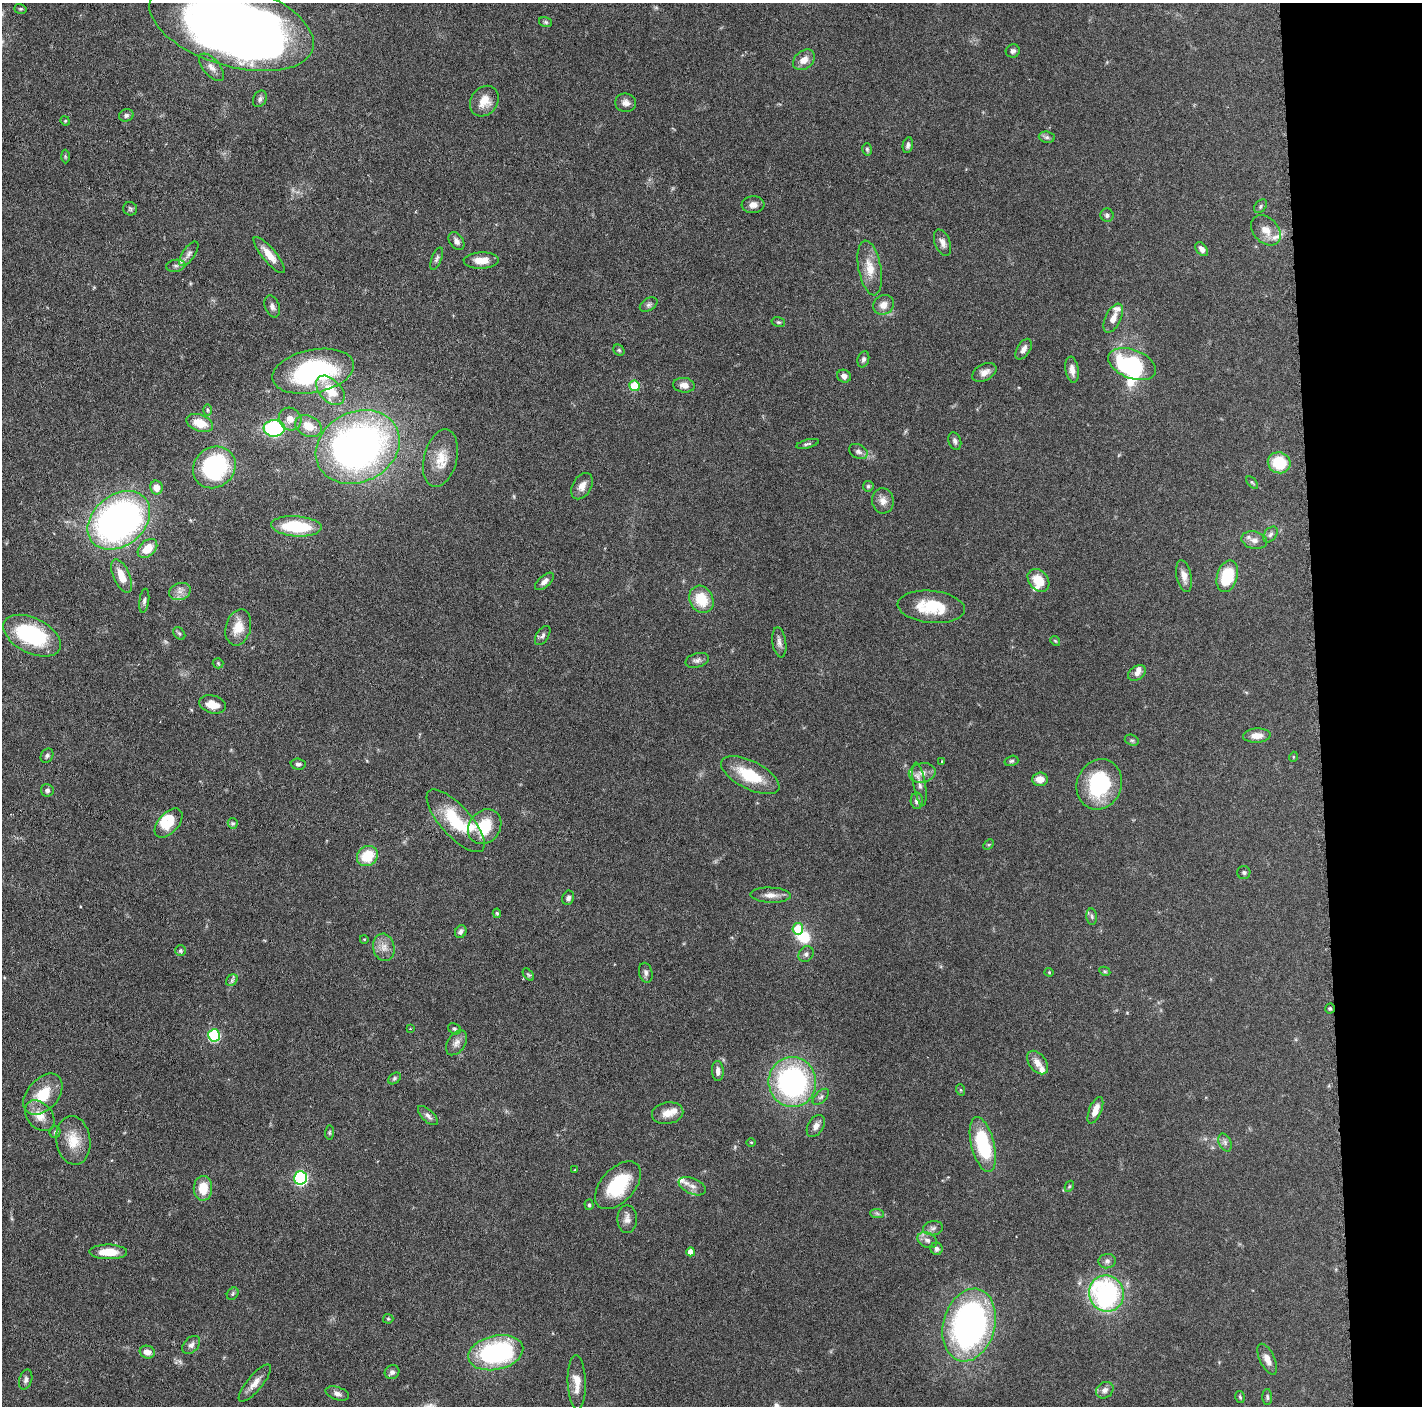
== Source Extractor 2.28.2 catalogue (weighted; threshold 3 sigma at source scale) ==
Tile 6 of 3 x 3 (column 3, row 2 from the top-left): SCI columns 2846-4265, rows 1417-2820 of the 4271 x 4239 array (HDU 1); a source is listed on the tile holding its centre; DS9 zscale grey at full resolution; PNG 1424 x 1408 px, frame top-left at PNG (2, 3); each listed source drawn as its Kron ellipse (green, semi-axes under 4 px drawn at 4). Shown black and unused: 7% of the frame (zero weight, under 3 of 6 exposures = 1% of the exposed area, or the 3 px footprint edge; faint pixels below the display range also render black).
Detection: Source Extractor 2.28.2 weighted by HDU 2 'WHT'; one run over the whole footprint, this tile lists its part. Background 0.0477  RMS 0.0026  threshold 0.0107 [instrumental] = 3 sigma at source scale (4.09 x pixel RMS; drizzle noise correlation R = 1.36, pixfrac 0.8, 0.05/0.05 arcsec/px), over >= 5 px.
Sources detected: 193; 5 inside a brighter object's white glare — neither listed nor drawn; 12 inside a brighter listed object's ellipse — not listed separately; the other 176 listed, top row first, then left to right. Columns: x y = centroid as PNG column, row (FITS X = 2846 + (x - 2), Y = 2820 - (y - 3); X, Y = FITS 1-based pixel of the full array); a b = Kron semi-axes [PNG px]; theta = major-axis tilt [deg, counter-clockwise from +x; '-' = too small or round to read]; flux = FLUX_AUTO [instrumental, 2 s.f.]
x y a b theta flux
20 9 6 4 -18 0.32
545 22 6 5 - 0.4
231 25 85 41 -17 310
1013 51 7 6 - 0.71
804 60 12 9 39 2.4
211 67 16 8 -49 1.7
260 99 9 6 62 0.69
484 101 16 13 53 3.5
626 103 10 9 - 1.4
126 115 7 6 - 0.65
65 121 5 4 - 0.29
1047 137 8 5 -7 0.62
908 145 8 5 78 0.68
867 149 6 4 -74 0.4
65 156 7 3 -89 0.3
753 205 11 8 4 1.6
1260 206 8 5 45 0.48
130 209 7 6 - 0.47
1107 215 7 6 - 0.64
1266 230 17 12 -46 2.8
456 241 10 6 -55 1.1
942 243 14 7 -68 1.4
1202 249 8 5 -51 1.1
189 254 14 6 55 1.1
269 255 23 7 -50 3
437 259 12 5 69 0.67
481 260 17 8 1 2.8
176 266 9 6 9 0.72
870 268 27 11 -79 4.5
649 305 9 6 30 0.73
883 305 11 9 35 2
272 306 11 7 -70 1
1113 318 15 7 65 2.1
778 322 7 5 -14 0.41
1024 349 11 6 58 1.2
619 350 6 5 - 0.35
863 359 8 5 73 0.65
1132 364 25 14 -21 15
1072 370 13 6 -81 1.7
313 371 41 21 11 41
984 372 13 8 27 1.8
844 376 7 6 - 1.2
684 385 11 7 -6 1.6
634 386 5 5 - 9.2
330 390 17 11 -47 5.8
207 410 6 4 -89 0.32
290 419 12 11 - 2.1
200 423 14 8 -19 4
308 426 14 10 -27 3.4
274 428 11 8 2 27
955 441 9 6 -72 0.81
807 444 11 3 15 0.51
358 447 43 35 27 110
858 451 10 7 -27 0.86
440 458 29 16 75 5.7
1279 463 11 10 - 8.3
214 467 22 19 39 30
1252 482 7 4 -47 0.32
582 486 14 9 60 1.9
868 486 5 5 - 0.41
156 488 7 6 - 2.1
883 501 13 10 -83 1.8
119 520 34 25 38 110
296 526 25 10 -4 12
1270 534 9 6 50 0.74
1254 540 13 8 -12 1.7
147 548 11 7 44 4.3
122 576 18 8 -66 3.8
1184 576 16 7 -78 1.8
1227 576 16 10 74 10
1038 580 12 9 -49 4.8
544 581 11 5 42 1.2
180 592 11 8 20 1.4
701 599 14 11 -62 6.4
144 601 12 5 82 0.68
931 607 33 16 -6 9.3
238 627 18 12 75 4.2
179 634 7 5 -49 0.42
32 636 31 17 -26 24
543 636 11 6 57 0.69
1055 641 5 4 - 0.28
779 642 15 7 -81 1.2
697 660 12 7 15 0.91
218 663 5 5 - 0.3
1137 673 9 7 33 1.1
212 704 14 9 -17 3.2
1257 735 14 7 4 2.3
1132 740 7 5 -19 0.45
47 756 7 6 - 0.55
1293 757 5 3 - 0.2
942 761 3 3 - 0.29
1011 761 7 5 16 0.44
298 764 7 5 -4 0.7
922 773 13 9 12 1.9
750 775 32 14 -26 9.8
1040 779 8 6 4 2.7
920 784 22 6 -80 1.8
1099 784 26 22 68 20
47 790 6 6 - 0.86
917 801 8 6 -86 1.1
456 821 40 15 -48 12
168 823 17 10 49 4.1
233 823 5 5 - 0.43
485 827 18 15 51 9
989 845 6 4 45 0.31
367 856 11 9 36 7.1
1244 872 7 6 - 0.49
771 895 20 7 -2 1.9
568 898 7 6 - 0.84
497 913 5 4 - 0.32
1092 917 8 5 -83 0.54
798 929 5 5 - 6.8
461 932 7 5 60 0.72
364 939 4 3 - 0.17
384 947 14 10 -78 2.2
181 951 5 5 - 0.45
806 954 8 7 - 0.71
1105 971 6 4 -28 0.31
1049 972 4 4 - 0.26
646 973 10 6 -76 0.86
528 975 7 4 -50 0.35
232 980 6 5 - 0.55
1330 1008 5 4 - 0.37
410 1029 4 2 - 0.16
455 1029 6 5 - 0.44
214 1035 6 6 - 18
456 1043 14 8 57 1.5
1037 1062 13 8 -53 1.9
718 1071 10 5 -86 1.2
394 1078 7 5 40 0.44
792 1082 25 24 - 49
961 1090 6 3 -70 0.25
43 1094 24 15 48 7.2
821 1097 10 5 44 0.66
1095 1110 14 6 67 2.5
668 1113 16 11 11 2.6
40 1116 17 12 -49 3
428 1116 12 6 -44 1
816 1126 12 7 59 1.5
55 1132 5 5 - 0.39
329 1133 7 4 84 0.39
73 1140 24 17 -82 5.3
751 1142 5 3 - 0.22
1225 1142 9 6 -64 0.81
983 1145 28 11 -76 17
575 1170 3 3 - 0.18
301 1178 7 6 - 32
618 1185 28 16 48 13
692 1186 14 8 -24 1.6
1069 1186 6 4 60 0.32
203 1188 12 9 89 4.7
589 1205 5 4 - 0.37
877 1213 7 4 -2 0.48
627 1219 14 9 -90 1.6
933 1228 10 7 9 0.86
927 1240 10 7 -26 1.1
937 1249 6 6 - 0.83
108 1252 19 7 -1 4.8
691 1252 4 4 - 1.8
1107 1261 9 7 13 0.81
1106 1293 18 17 - 45
233 1294 6 5 - 0.44
388 1319 5 5 - 0.3
969 1325 37 26 75 92
191 1345 10 7 46 1.1
147 1352 7 6 - 1.8
496 1353 28 17 12 36
1267 1359 17 7 -65 2
392 1372 7 7 - 0.79
26 1380 10 6 73 0.89
577 1382 27 9 -88 3.7
255 1383 23 7 50 2.2
1105 1390 9 7 37 1.2
337 1393 12 6 -18 1.1
1240 1397 6 4 -75 0.35
1267 1397 8 5 -88 0.47
Isophote crosses this tile's border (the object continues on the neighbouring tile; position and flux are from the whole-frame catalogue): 1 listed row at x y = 231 25